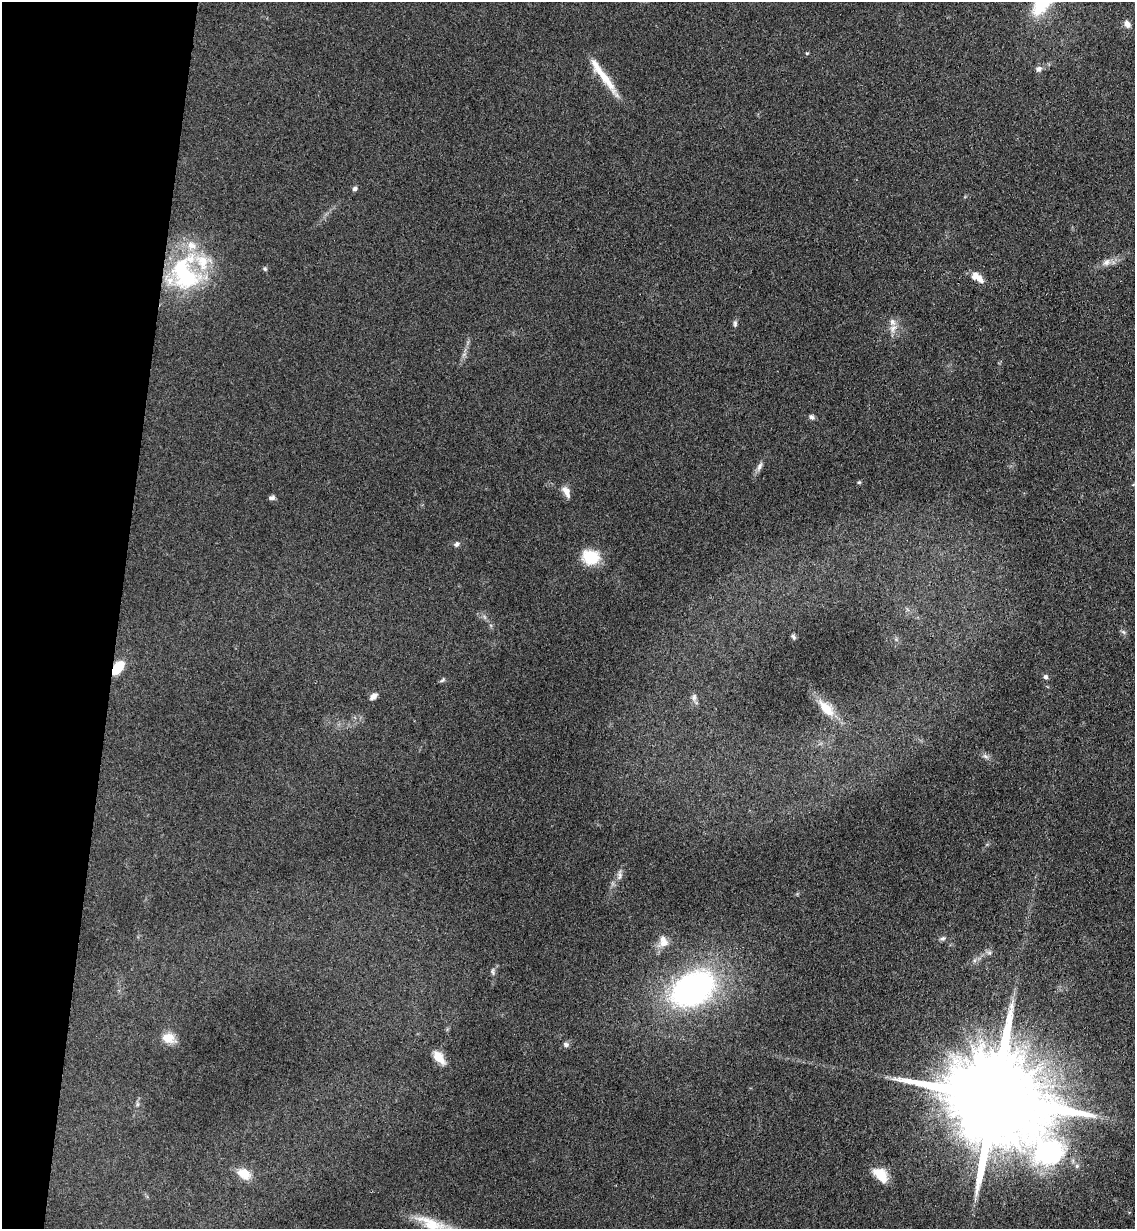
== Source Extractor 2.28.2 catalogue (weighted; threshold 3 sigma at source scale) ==
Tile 9 of 4 x 4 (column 1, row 3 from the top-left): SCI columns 294-1426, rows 1242-2468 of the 5000 x 4935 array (HDU 1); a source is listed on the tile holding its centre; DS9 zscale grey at full resolution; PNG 1137 x 1231 px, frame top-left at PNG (2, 2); no overlay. Shown black and unused: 10% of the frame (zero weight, under 3 of 4 exposures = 5% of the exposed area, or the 3 px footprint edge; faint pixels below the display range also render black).
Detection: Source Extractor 2.28.2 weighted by HDU 2 'WHT'; one run over the whole footprint, this tile lists its part. Background 0.112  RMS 0.0077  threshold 0.0347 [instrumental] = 3 sigma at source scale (4.5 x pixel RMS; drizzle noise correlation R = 1.50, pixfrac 1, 0.05/0.05 arcsec/px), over >= 5 px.
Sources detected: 46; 1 long thin detection or spike segment (spike, bleed or trail) — not listed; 4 inside a brighter listed object's ellipse — not listed separately; the other 41 listed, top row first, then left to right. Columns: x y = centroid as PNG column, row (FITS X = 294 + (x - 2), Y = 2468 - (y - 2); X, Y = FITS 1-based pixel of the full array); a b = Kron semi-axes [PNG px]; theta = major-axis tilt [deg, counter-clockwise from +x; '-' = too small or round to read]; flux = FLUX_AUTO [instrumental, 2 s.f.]
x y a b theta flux
1127 24 9 6 -53 3.9
807 53 5 4 - 0.8
1038 69 7 6 - 3.4
606 79 42 10 -54 17
355 189 6 5 - 2.1
1106 262 12 8 33 4.7
265 269 6 5 - 1.2
184 274 47 41 -87 95
979 278 14 7 -52 6.2
735 324 8 5 90 1.8
893 328 14 9 50 5.9
811 417 8 6 -62 2
760 466 13 6 64 3.2
859 482 5 5 - 0.95
566 492 14 7 -60 6.3
272 498 7 5 0 2.5
457 544 8 6 34 2.2
591 557 19 15 -12 24
1123 632 7 5 -44 1.7
793 637 8 5 -58 1.6
118 667 12 7 54 22
1045 677 6 5 - 2
443 680 8 5 42 1.4
373 696 9 5 41 4.1
694 697 11 6 84 2.8
826 708 25 12 -46 16
985 756 9 4 -35 2.3
620 875 15 6 83 3.9
943 938 8 6 18 1.9
663 942 15 12 87 7.9
989 953 7 4 -1 1.7
493 972 10 5 -79 1.9
693 989 40 27 31 220
168 1038 15 11 -18 11
566 1044 7 6 - 2.1
439 1057 16 9 -49 11
995 1098 36 22 -20 25000
137 1104 7 4 90 1.4
244 1174 17 12 -36 12
881 1175 19 11 -48 17
431 1224 43 14 -21 23
Overlapping masked pixels (flux is a lower limit): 1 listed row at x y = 118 667
Isophote crosses this tile's border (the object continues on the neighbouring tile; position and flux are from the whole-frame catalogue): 1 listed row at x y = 431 1224